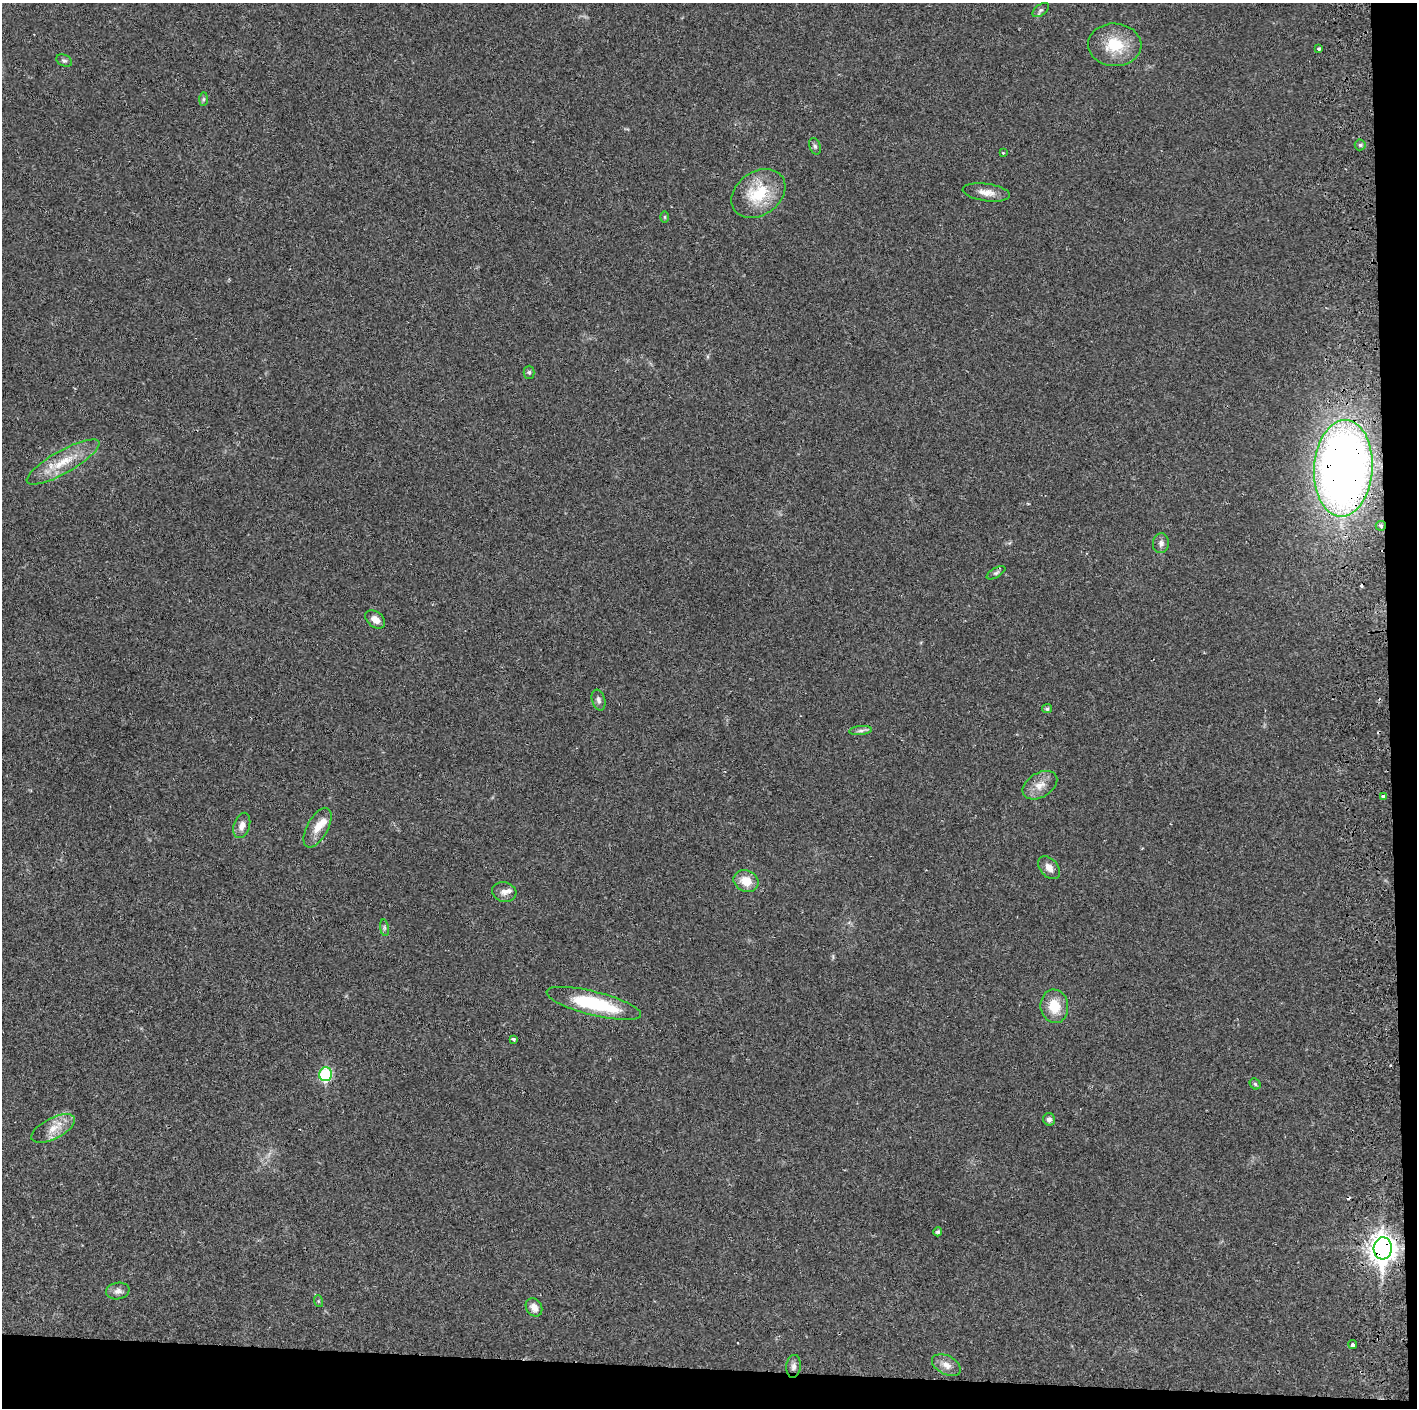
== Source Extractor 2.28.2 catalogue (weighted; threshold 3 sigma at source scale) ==
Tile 9 of 3 x 3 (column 3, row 3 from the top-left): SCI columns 2890-4304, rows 5-1410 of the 4360 x 4230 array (HDU 1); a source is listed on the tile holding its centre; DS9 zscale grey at full resolution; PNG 1419 x 1410 px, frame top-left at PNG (2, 3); each listed source drawn as its Kron ellipse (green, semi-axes under 4 px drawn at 4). Shown black and unused: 5% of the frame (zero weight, under 2 of 3 exposures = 3% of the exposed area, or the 3 px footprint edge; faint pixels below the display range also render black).
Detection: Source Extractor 2.28.2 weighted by HDU 2 'WHT'; one run over the whole footprint, this tile lists its part. Background 0.0247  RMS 0.0037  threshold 0.0166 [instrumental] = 3 sigma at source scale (4.5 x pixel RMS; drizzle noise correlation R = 1.50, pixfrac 1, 0.05/0.05 arcsec/px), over >= 5 px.
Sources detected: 50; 4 cosmic-ray / hot-pixel residue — neither listed nor drawn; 2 inside a brighter listed object's ellipse — not listed separately; the other 44 listed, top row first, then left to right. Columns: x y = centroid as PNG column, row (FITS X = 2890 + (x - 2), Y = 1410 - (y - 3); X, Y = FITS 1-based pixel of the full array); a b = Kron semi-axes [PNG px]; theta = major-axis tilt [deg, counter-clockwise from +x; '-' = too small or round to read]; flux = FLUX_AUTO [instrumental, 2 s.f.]
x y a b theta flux
1041 10 9 5 37 0.89
1115 45 27 21 -3 13
1319 49 3 3 - 0.74
64 60 8 5 -23 0.84
203 99 7 4 89 0.59
1360 145 5 5 - 0.69
815 146 8 5 -70 0.87
1003 153 3 3 - 0.31
986 192 24 8 -8 3.6
758 193 29 21 35 17
665 217 6 4 -89 0.46
529 372 6 5 - 0.69
63 462 41 11 29 11
1343 468 48 29 86 330
1381 526 5 5 - 0.61
1161 543 10 8 83 1.6
996 573 10 4 30 0.84
375 619 11 7 -39 2.8
598 700 10 6 -74 1.3
1047 709 5 4 - 0.78
860 731 11 4 5 1.2
1040 785 19 12 31 4.3
1383 797 3 3 - 1.4
242 825 13 8 73 2.7
318 828 22 10 61 4.8
1049 868 13 9 -48 2.7
746 881 13 10 -22 5.8
504 892 12 9 -14 2.2
384 928 8 4 -82 0.78
594 1003 49 12 -14 27
1054 1006 17 14 -81 8.4
513 1039 3 3 - 0.98
326 1074 7 6 - 28
1255 1084 6 5 - 0.58
1049 1119 6 6 - 1.3
53 1128 24 10 27 5.6
938 1232 4 4 - 0.69
1383 1248 11 9 86 400
118 1291 12 8 9 2
318 1301 6 4 -71 0.45
534 1307 10 7 -59 3
1353 1345 4 3 - 1.8
946 1365 15 9 -28 3.1
793 1366 11 7 83 1.7
Overlapping masked pixels (flux is a lower limit): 3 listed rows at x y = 1343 468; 1381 526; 1383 1248